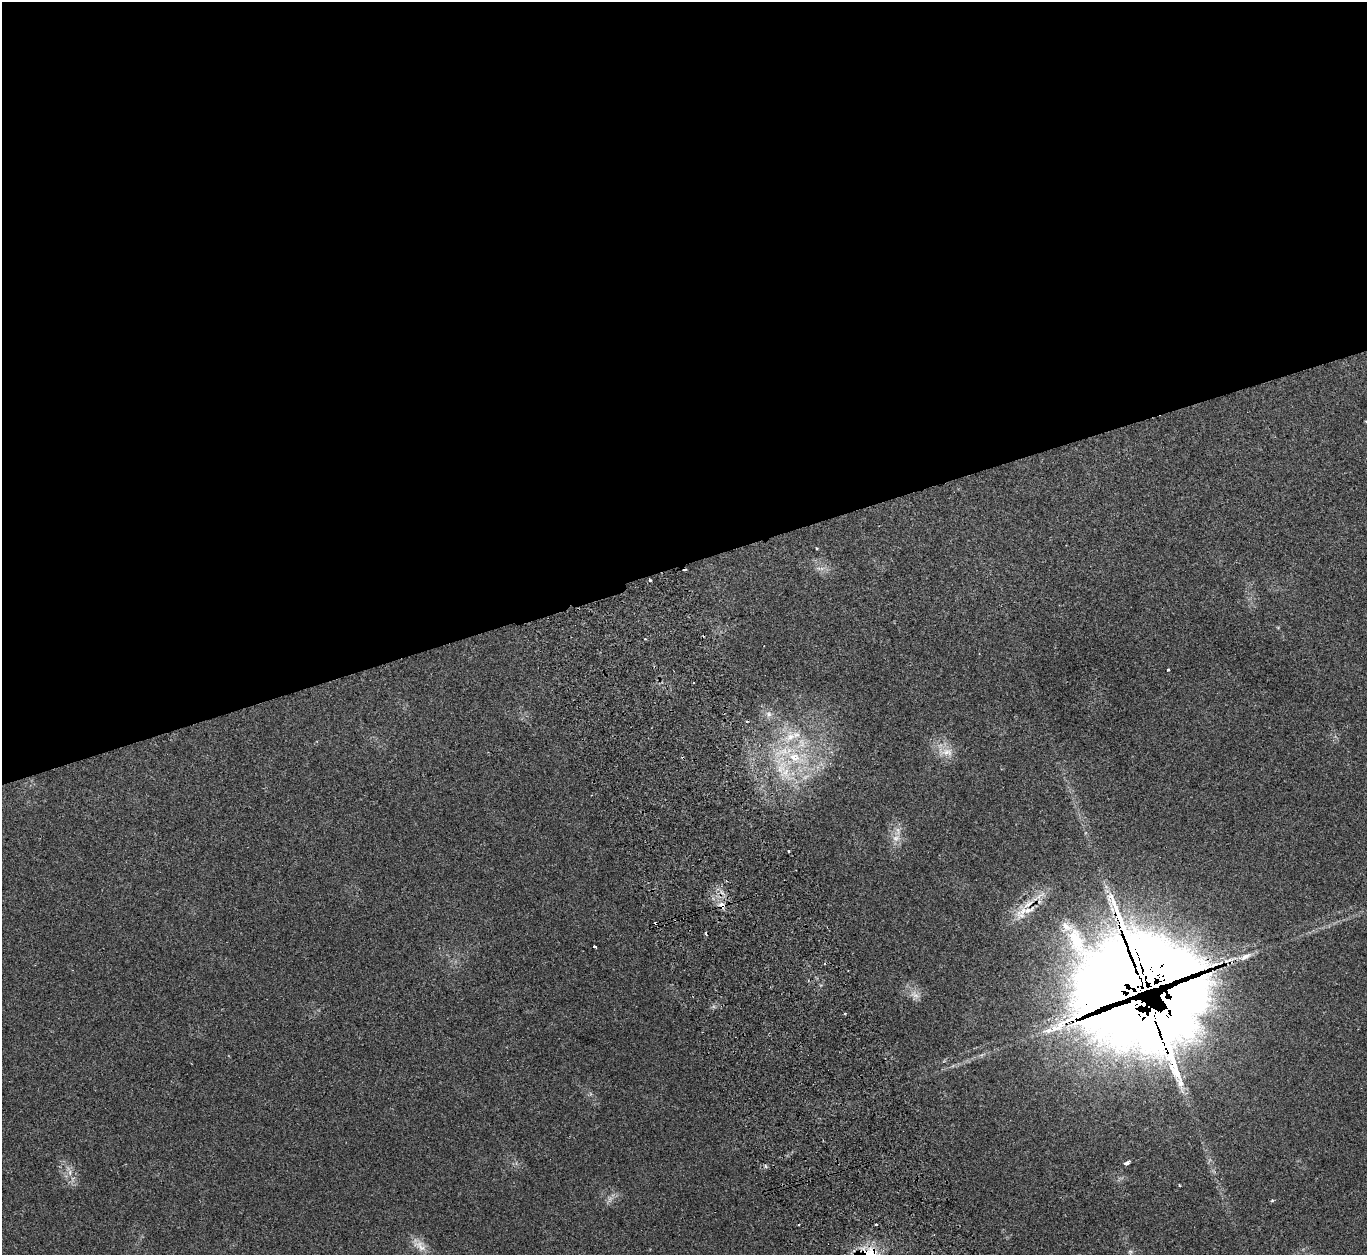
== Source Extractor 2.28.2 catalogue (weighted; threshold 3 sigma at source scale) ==
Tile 2 of 4 x 4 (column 2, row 1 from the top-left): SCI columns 1430-2794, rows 3943-5195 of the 5583 x 5512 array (HDU 1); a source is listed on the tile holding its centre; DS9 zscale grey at full resolution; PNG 1369 x 1257 px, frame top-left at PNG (2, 2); no overlay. Shown black and unused: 45% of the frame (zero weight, under 2 of 3 exposures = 4% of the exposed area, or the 3 px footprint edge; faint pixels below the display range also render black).
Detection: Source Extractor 2.28.2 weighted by HDU 2 'WHT'; one run over the whole footprint, this tile lists its part. Background 0.11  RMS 0.0081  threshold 0.0363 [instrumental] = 3 sigma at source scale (4.5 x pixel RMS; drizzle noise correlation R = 1.50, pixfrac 1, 0.05/0.05 arcsec/px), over >= 5 px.
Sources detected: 35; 1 too faint to see at this stretch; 5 cosmic-ray / hot-pixel residue — not listed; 4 inside a brighter listed object's ellipse — not listed separately; the other 25 listed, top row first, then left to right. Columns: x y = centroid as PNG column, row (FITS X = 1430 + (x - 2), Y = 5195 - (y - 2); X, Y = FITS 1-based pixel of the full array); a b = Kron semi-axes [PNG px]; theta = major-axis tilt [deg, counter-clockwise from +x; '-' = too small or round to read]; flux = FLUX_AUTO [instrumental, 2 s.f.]
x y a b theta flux
817 548 3 2 - 0.95
650 580 3 3 - 5.4
1168 670 3 3 - 1.6
769 714 9 6 -27 3.2
790 737 24 16 41 25
947 752 21 10 1 9.8
795 758 28 15 -29 35
785 773 30 16 -49 30
896 838 12 9 18 6.1
789 851 3 2 - 1.1
722 905 4 4 - 7.3
1027 910 37 10 19 16
1066 927 17 13 -29 9.9
595 947 4 3 - 2.5
1246 956 16 7 28 5.3
1141 980 77 59 14 4200
915 995 15 8 -39 5.9
845 1014 3 2 - 0.83
1126 1163 6 3 28 9
70 1172 7 4 73 2.1
1179 1185 3 2 - 0.66
1272 1201 4 4 - 1
876 1225 3 3 - 3.9
420 1246 22 12 -38 9.4
1130 1251 7 4 0 1.4
Overlapping masked pixels (flux is a lower limit): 3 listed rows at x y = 722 905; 1027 910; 1141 980